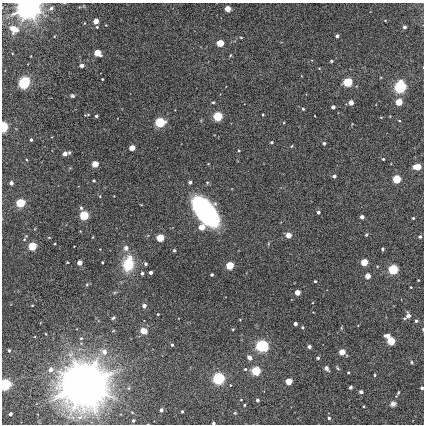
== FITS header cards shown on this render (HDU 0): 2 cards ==
NAXIS1  =                  422
NAXIS2  =                  422

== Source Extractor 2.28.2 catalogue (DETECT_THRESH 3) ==
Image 422 x 422 px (HDU 0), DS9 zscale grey, 1 PNG px = 1 image px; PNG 426 x 426 px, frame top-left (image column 1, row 422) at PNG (2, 3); no overlay
Background -1.86e-05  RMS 0.0063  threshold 0.0188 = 3 sigma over >= 5 px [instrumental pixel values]
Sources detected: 140; all 140 listed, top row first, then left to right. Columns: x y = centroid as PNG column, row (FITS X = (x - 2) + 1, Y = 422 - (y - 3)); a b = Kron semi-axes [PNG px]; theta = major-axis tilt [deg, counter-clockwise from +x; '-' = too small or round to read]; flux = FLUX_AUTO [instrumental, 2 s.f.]
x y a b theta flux
29 7 7 6 - 660
51 8 5 5 - 0.78
228 9 4 4 - 11
385 20 4 3 - 0.3
96 21 4 4 - 3.9
97 27 4 4 - 0.42
404 27 3 3 - 1.4
14 29 6 5 - 5.6
337 36 3 3 - 1.4
241 37 4 3 - 0.38
220 43 4 4 - 20
97 53 4 4 - 14
331 61 4 3 - 0.58
82 65 4 3 - 2.7
102 79 3 3 - 0.43
24 82 7 6 - 20
347 82 4 4 - 43
400 87 5 4 - 160
72 96 5 4 - 0.69
213 102 4 3 - 0.44
399 102 4 4 - 17
351 103 5 5 - 1.8
333 107 4 3 - 1.7
303 109 4 3 - 0.54
87 115 6 2 9 0.46
263 115 3 2 - 0.34
96 116 3 3 - 0.87
218 116 4 4 - 56
381 117 4 2 - 0.31
399 121 3 2 - 0.31
160 122 4 4 - 76
284 123 3 2 - 0.31
3 127 4 3 - 110
31 140 3 3 - 0.82
271 142 3 3 - 0.77
324 143 4 4 - 0.65
292 146 4 3 - 0.37
132 148 4 4 - 8.8
239 150 3 3 - 0.5
65 153 5 4 - 3.9
383 159 3 3 - 0.55
27 160 4 2 - 0.31
95 164 4 4 - 15
417 167 6 4 1 15
334 176 4 3 - 1.4
396 179 4 4 - 36
94 180 3 3 - 0.66
190 182 4 3 - 0.84
11 183 3 3 - 2.1
100 196 4 2 - 0.26
20 203 4 4 - 44
81 208 5 4 - 0.67
205 212 21 10 -50 170
318 212 3 3 - 1.3
84 215 4 4 - 52
362 217 4 3 - 2.5
413 218 3 3 - 0.54
201 227 4 4 - 10
288 235 4 4 - 7.6
366 235 4 3 - 0.56
420 237 4 4 - 0.68
160 238 4 4 - 24
24 239 4 4 - 0.5
55 244 3 2 - 0.31
32 246 4 4 - 35
126 248 7 6 - 1.6
382 249 3 3 - 0.82
174 250 3 3 - 0.58
130 257 8 7 - 2.7
67 262 3 2 - 0.32
79 262 4 4 - 5.9
102 262 3 2 - 0.5
364 262 4 4 - 19
128 264 10 8 85 17
146 264 4 4 - 0.81
230 265 4 4 - 27
393 269 4 4 - 72
151 272 3 3 - 1.8
142 273 4 3 - 0.77
212 275 3 3 - 0.91
368 276 4 4 - 7.1
418 280 3 2 - 0.28
315 281 3 3 - 0.5
87 285 5 4 - 0.55
411 287 2 2 - 0.29
115 292 6 3 19 0.53
297 292 4 4 - 7.5
32 305 3 2 - 0.3
144 306 5 4 - 1.5
158 314 3 2 - 0.33
408 316 6 4 44 2.9
113 318 5 4 - 0.68
416 321 3 3 - 0.76
295 324 3 3 - 2
302 327 4 3 - 0.49
341 328 5 3 - 0.36
233 329 4 3 - 0.35
113 331 4 2 - 0.35
143 331 5 4 - 6.5
46 334 3 2 - 0.27
388 336 5 3 - 3
81 338 5 4 - 0.59
391 341 5 4 - 26
172 345 3 3 - 0.47
262 345 5 4 - 170
309 347 4 4 - 1
9 350 3 3 - 0.5
104 352 10 9 - 3.2
342 352 4 4 - 9.5
249 357 6 5 - 1.8
318 358 3 3 - 0.76
412 362 5 3 - 0.49
326 368 5 4 - 1.4
337 368 6 4 -30 0.58
245 369 4 4 - 0.57
50 370 6 5 - 2.4
84 370 6 5 - 45
256 371 4 4 - 50
348 372 3 3 - 0.37
375 375 3 3 - 0.46
218 378 4 4 - 150
289 381 4 4 - 15
5 384 4 4 - 130
84 384 15 14 - 1700
350 387 3 3 - 0.71
422 388 3 3 - 1.1
361 392 4 4 - 1
398 393 7 3 64 0.61
241 400 3 2 - 0.25
257 400 3 3 - 0.98
393 404 7 6 - 1.7
244 405 3 2 - 0.47
363 406 3 2 - 0.36
161 410 4 3 - 1.6
182 411 3 2 - 0.45
235 413 4 3 - 0.34
10 414 3 3 - 1.6
329 418 4 4 - 0.85
133 420 4 3 - 0.53
213 423 3 3 - 0.78
At the frame edge (FLAGS 8, measured only in part): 5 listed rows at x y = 29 7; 3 127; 5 384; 422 388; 213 423